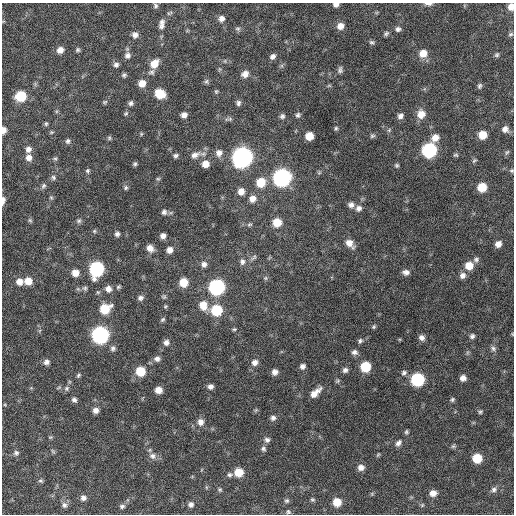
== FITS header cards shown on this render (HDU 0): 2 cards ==
NAXIS1  =                  512 / Axis length
NAXIS2  =                  512 / Axis length

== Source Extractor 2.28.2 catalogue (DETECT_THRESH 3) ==
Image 512 x 512 px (HDU 0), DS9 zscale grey, 1 PNG px = 1 image px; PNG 516 x 516 px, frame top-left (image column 1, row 512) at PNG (2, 3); no overlay
Background 242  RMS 16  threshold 47.8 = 3 sigma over >= 5 px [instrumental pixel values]
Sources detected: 180; all 180 listed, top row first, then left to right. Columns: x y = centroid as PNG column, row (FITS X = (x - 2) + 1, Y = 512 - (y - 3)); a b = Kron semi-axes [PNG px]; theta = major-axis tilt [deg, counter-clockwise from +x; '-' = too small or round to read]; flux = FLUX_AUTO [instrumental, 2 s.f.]
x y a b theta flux
336 4 6 5 - 4100
428 4 10 4 -2 3400
155 6 6 5 - 2200
511 7 7 6 - 8100
169 13 10 4 26 2000
221 19 7 7 - 5000
162 22 11 7 49 4100
162 26 7 5 28 3200
340 26 8 7 - 7800
238 29 7 5 -14 2200
398 29 7 6 - 3000
386 33 6 5 - 2300
511 34 7 5 16 2000
135 35 7 7 - 4800
372 42 7 5 -3 2000
60 50 7 6 - 7300
78 50 5 5 - 1900
423 53 9 8 - 11000
127 55 8 8 - 4700
497 55 6 6 - 2000
273 56 7 6 - 4000
154 64 10 8 49 14000
116 65 7 6 - 3300
340 70 9 6 83 2900
151 72 8 6 7 2700
245 74 8 7 - 6700
124 75 6 5 - 2100
206 81 6 6 - 2100
142 83 7 7 - 10000
480 86 7 5 73 2200
216 91 5 5 - 1400
160 94 8 7 - 26000
21 96 8 7 - 41000
105 102 7 5 21 1600
131 103 6 6 - 2700
238 103 7 6 - 2700
126 114 7 4 48 1600
421 114 10 9 - 11000
184 115 6 5 - 5300
298 115 7 6 - 2700
282 116 6 6 - 2800
400 116 7 6 - 3900
46 124 6 5 - 1600
336 128 5 4 - 1700
505 129 8 7 - 5300
3 130 6 4 86 6600
51 132 6 4 7 1300
141 134 6 3 72 1200
483 135 7 6 - 16000
309 136 6 6 - 14000
372 136 7 5 15 2000
109 138 6 5 - 1700
435 138 9 7 52 9400
68 141 7 6 - 2500
28 149 7 6 - 4700
429 150 8 8 - 160000
507 152 8 4 53 1600
219 153 9 8 - 6200
195 155 13 8 22 7300
456 155 6 4 -1 1600
175 156 6 5 - 2400
242 157 9 9 - 590000
29 158 7 7 - 6200
55 158 6 4 -1 1500
474 160 7 5 48 1700
135 164 5 5 - 1900
205 164 7 7 - 9700
397 165 5 5 - 1700
88 171 6 5 - 1900
512 171 5 5 - 1500
319 173 6 4 19 1400
53 177 7 6 - 2500
282 178 9 8 - 330000
158 179 5 5 - 1400
261 182 9 8 - 23000
43 186 8 6 63 2400
482 187 7 7 - 21000
126 188 6 5 - 2000
241 191 7 7 - 7700
51 197 5 5 - 1400
252 199 8 8 - 7300
3 201 11 5 84 3700
351 205 8 7 - 4500
359 208 8 7 - 4600
164 212 6 6 - 2900
30 220 6 5 - 1600
79 221 7 6 - 2400
277 222 7 7 - 19000
249 225 7 4 7 1800
94 231 5 5 - 1500
117 234 6 6 - 3000
163 236 6 5 - 4800
350 243 10 6 -47 8800
498 244 7 6 - 6600
150 248 8 7 - 7400
170 250 7 6 - 6300
254 257 10 5 42 2500
476 260 7 7 - 2900
242 262 8 7 - 3800
204 264 7 7 - 4100
469 266 8 8 - 14000
97 269 9 8 - 160000
406 272 8 6 -8 4400
75 273 7 7 - 10000
462 276 8 7 - 5000
265 278 6 5 - 1700
28 281 7 7 - 12000
19 282 8 8 - 8200
184 282 7 7 - 20000
118 287 6 5 - 1700
217 287 8 8 - 210000
85 288 6 6 - 2400
108 289 8 8 - 6000
164 297 6 6 - 1800
140 298 8 6 20 3500
203 305 11 9 -72 14000
165 306 6 4 45 1400
105 309 9 8 - 29000
216 310 8 8 - 49000
163 319 6 5 - 1900
374 327 5 4 - 1500
234 329 5 4 - 1400
100 335 8 8 - 290000
472 336 6 6 - 2800
422 337 7 6 - 4600
360 341 7 6 - 2300
166 342 7 7 - 4600
113 348 7 7 - 2900
493 348 8 7 - 3100
354 352 7 6 - 3600
157 359 9 7 -1 4300
46 362 7 6 - 4200
255 362 8 8 - 5400
302 366 6 6 - 3700
365 367 7 7 - 34000
345 370 7 6 - 3200
141 371 7 7 - 27000
275 372 6 6 - 5100
404 373 7 6 - 2700
78 375 7 5 43 1800
463 378 6 5 - 5300
418 380 8 8 - 100000
338 381 6 5 - 1500
210 386 6 5 - 3900
67 388 8 7 - 2900
158 390 6 6 - 9400
315 393 13 6 42 10000
452 399 6 5 - 2000
74 400 6 5 - 3200
96 410 6 6 - 5600
480 412 6 5 - 1700
273 418 7 6 - 3400
200 422 9 8 - 6500
406 432 6 5 - 1800
50 437 6 4 -17 1200
267 440 7 6 - 3400
398 443 9 6 50 3800
453 446 7 5 20 1800
263 449 7 6 - 2600
53 451 7 4 -45 1500
16 453 7 7 - 2900
152 456 10 9 - 5600
477 458 7 7 - 26000
361 467 7 6 - 5900
239 472 7 7 - 18000
230 475 7 6 - 2600
41 481 7 5 -17 1800
220 489 5 5 - 1600
494 490 7 7 - 3300
433 493 7 6 - 7500
372 494 6 4 -73 1200
83 498 7 7 - 4200
312 500 6 6 - 1800
287 501 7 6 - 2100
337 502 7 7 - 17000
191 504 6 6 - 3700
64 505 8 8 - 4000
422 505 5 4 - 1300
122 506 7 6 - 2800
288 512 7 6 - 2100
At the frame edge (FLAGS 8, measured only in part): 6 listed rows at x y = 336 4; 428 4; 511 7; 3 130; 512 171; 3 201